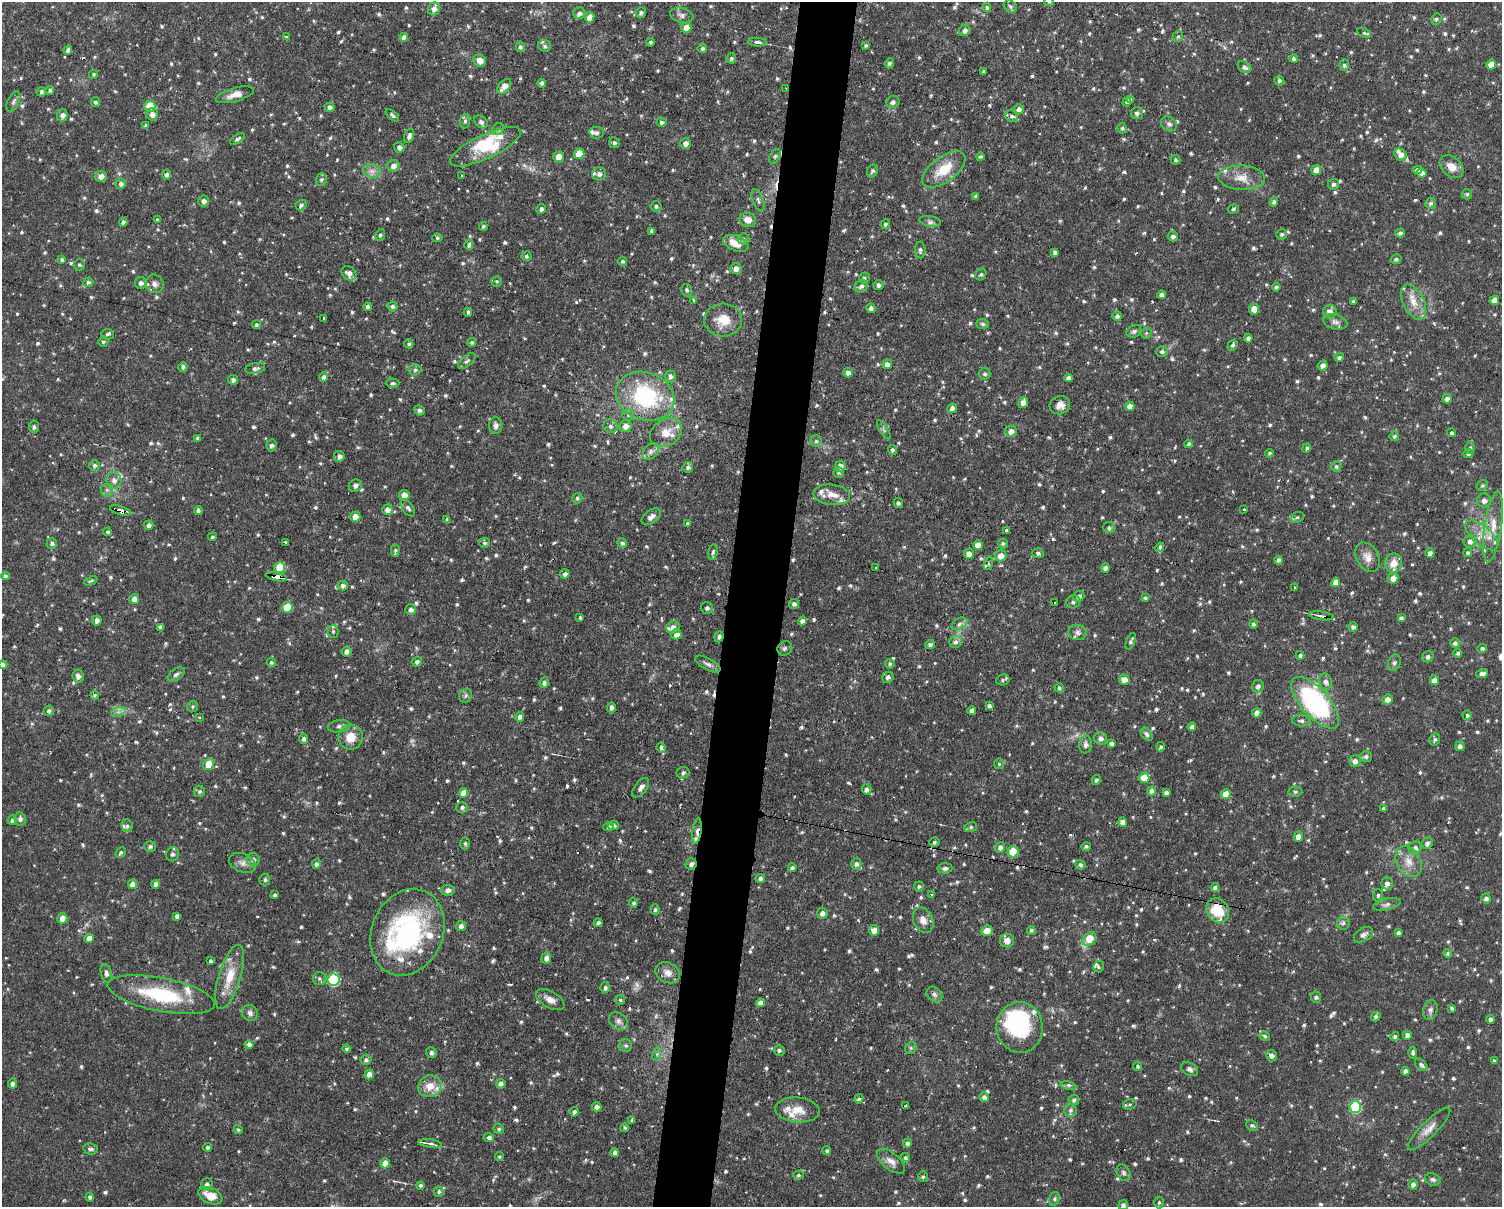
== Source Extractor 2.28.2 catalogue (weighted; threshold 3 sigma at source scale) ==
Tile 8 of 3 x 4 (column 2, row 3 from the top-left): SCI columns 1640-3139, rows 1389-2593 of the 4978 x 5004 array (HDU 1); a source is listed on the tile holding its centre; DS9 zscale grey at full resolution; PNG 1504 x 1209 px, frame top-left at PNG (2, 2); each listed source drawn as its Kron ellipse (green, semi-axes under 4 px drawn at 4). Shown black and unused: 4% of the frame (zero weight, under 2 of 3 exposures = <1% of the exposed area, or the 3 px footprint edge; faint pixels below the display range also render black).
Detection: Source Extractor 2.28.2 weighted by HDU 2 'WHT'; one run over the whole footprint, this tile lists its part. Background 0.0511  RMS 0.0061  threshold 0.0273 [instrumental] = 3 sigma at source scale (4.5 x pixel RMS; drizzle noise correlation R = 1.50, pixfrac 1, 0.05/0.05 arcsec/px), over >= 5 px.
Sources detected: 1118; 2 too faint to see at this stretch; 1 inside a brighter object's white glare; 12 cosmic-ray / hot-pixel residue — neither listed nor drawn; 44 inside a brighter listed object's ellipse — not listed separately; of the other 1059, all 500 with FLUX_AUTO >= 1.1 (the completeness limit of this list) listed and drawn (559 fainter detections not listed), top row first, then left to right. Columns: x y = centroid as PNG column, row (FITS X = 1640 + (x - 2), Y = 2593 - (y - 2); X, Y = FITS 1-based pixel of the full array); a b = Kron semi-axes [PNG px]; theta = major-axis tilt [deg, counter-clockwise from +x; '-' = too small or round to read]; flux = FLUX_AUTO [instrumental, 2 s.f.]
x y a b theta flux
1049 2 5 4 - 1.2
987 7 5 4 - 1.2
1010 7 7 5 -38 1.5
434 9 6 6 - 3.1
579 13 6 6 - 1.9
641 13 5 5 - 1.9
682 15 12 7 -13 2.7
590 17 5 4 - 5.5
1436 19 6 5 - 1.1
686 28 5 5 - 7.2
965 30 6 5 - 2.2
1364 33 7 4 -26 1.1
287 36 3 3 - 2.1
404 37 4 4 - 2.7
1178 37 5 5 - 1.2
650 42 4 4 - 1.2
757 42 9 4 -5 1.9
544 46 6 5 - 1.4
866 46 3 3 - 1.1
520 47 5 4 - 1.6
702 48 5 5 - 1.6
68 50 4 4 - 2.1
731 58 5 5 - 1.2
1294 59 4 4 - 1.3
480 61 6 6 - 3.9
889 63 5 4 - 1.5
1344 65 6 4 -89 1.3
1491 65 5 5 - 5.2
1245 67 7 5 -36 2.1
984 71 3 3 - 1.2
94 74 4 4 - 1.1
1279 81 5 5 - 1.6
542 83 4 3 - 1.8
504 86 8 5 49 5.4
786 88 3 3 - 1.7
50 90 4 4 - 1.3
41 92 5 5 - 1.5
235 95 19 7 16 5.1
1130 99 4 4 - 1.9
13 102 11 6 64 2
95 102 5 4 - 1.3
893 102 7 5 32 1.9
1127 102 4 3 - 1.6
150 106 5 5 - 21
330 107 5 4 - 2.7
1019 109 5 5 - 2.9
1137 113 6 6 - 2.1
152 114 6 5 - 3.1
62 115 6 5 - 3.1
392 115 8 4 -40 1.4
1012 116 6 5 - 2.1
465 121 7 5 81 1.6
481 122 7 5 -39 1.9
661 122 5 4 - 1.4
1169 124 9 6 -34 1.9
146 126 4 3 - 1.3
1122 128 5 5 - 1.2
498 129 6 5 - 1.2
597 133 7 6 - 1.7
409 136 7 4 70 2.1
237 139 8 4 33 1.7
614 143 5 5 - 1.5
685 143 5 5 - 3.2
399 147 5 5 - 2.3
485 147 39 12 25 17
579 154 5 5 - 16
1401 155 7 5 -46 4
775 156 8 5 62 1.2
980 156 4 4 - 1.4
559 157 5 5 - 5.4
1175 160 5 4 - 1.2
393 166 6 6 - 3.5
1451 167 13 9 -42 6.6
944 169 25 12 37 16
1316 170 5 5 - 5.5
1417 170 4 4 - 2.9
372 171 9 6 -13 3
872 171 6 5 - 1.3
1422 173 5 4 - 3
167 174 5 4 - 1.6
599 174 7 6 - 2.6
101 176 6 5 - 3.5
462 176 4 3 - 3
1242 178 23 12 -3 9.2
321 180 6 5 - 1.4
121 184 5 5 - 2
1333 184 5 5 - 1.9
1467 194 5 5 - 1.1
976 196 4 4 - 1.5
758 200 11 5 -68 1.7
204 201 5 5 - 2.4
1274 202 5 4 - 1.5
1430 203 5 5 - 1.6
301 205 6 5 - 1.8
656 206 5 5 - 1.5
541 209 5 5 - 2
1233 209 6 4 16 1.3
157 220 3 3 - 1.2
748 220 8 7 - 5.1
930 221 11 5 -11 2.1
123 222 4 4 - 2.2
885 224 5 4 - 1.2
483 226 4 4 - 1.5
652 231 4 4 - 1.6
1400 233 5 4 - 1.5
1282 234 5 5 - 1.4
380 235 5 4 - 1.1
1173 236 5 5 - 2.1
437 238 5 4 - 1.2
743 239 6 6 - 1.6
736 243 13 7 -22 8.2
469 245 5 4 - 1.5
920 250 8 5 -89 1.4
1055 252 4 3 - 1.5
526 256 5 5 - 1.3
1396 259 5 4 - 1.3
62 260 4 4 - 1.2
622 261 5 5 - 1.3
79 265 6 5 - 1.2
736 269 5 5 - 3.6
349 273 8 6 -42 3
981 274 6 5 - 1.2
864 278 5 5 - 1.3
496 281 5 5 - 1.1
88 282 5 5 - 1.3
141 283 6 6 - 2.5
154 284 9 8 - 3.2
878 285 5 5 - 1.9
861 286 7 5 40 2.3
1276 287 4 4 - 1.6
686 290 6 5 - 1.3
1162 295 4 4 - 2.6
693 300 3 3 - 1.5
1494 300 5 4 - 5.2
1354 301 3 3 - 1.4
1413 302 19 10 -63 8.3
392 306 5 5 - 1.5
368 307 4 4 - 2.1
871 308 5 4 - 2.2
1254 309 5 5 - 6.3
468 312 4 3 - 1.1
1330 312 7 6 - 3.5
1117 316 5 4 - 1.6
324 318 3 3 - 2.2
723 320 19 16 5 12
1335 322 12 7 -16 2.7
983 324 6 5 - 1.3
256 325 4 4 - 1.3
1134 331 8 5 30 1.5
1146 333 5 5 - 1.1
107 334 6 5 - 1.2
1248 338 4 4 - 2.1
103 342 5 5 - 1.1
472 342 4 4 - 1.2
409 344 5 4 - 1.1
1232 345 6 4 54 1.3
1162 352 6 5 - 1.6
1339 357 5 4 - 1.6
467 361 11 5 41 1.7
887 364 5 5 - 2.8
1323 365 5 5 - 2.4
183 367 5 4 - 1.5
255 369 10 5 9 2
415 370 6 5 - 1.6
848 373 5 4 - 2.5
985 374 6 5 - 1.3
670 376 6 5 - 2.1
324 377 5 4 - 2
1069 378 4 4 - 2.2
233 380 5 5 - 1.9
393 383 7 4 2 1.2
645 396 30 24 -21 63
1447 399 4 4 - 2.8
1023 402 6 5 - 3.2
1060 405 10 9 - 4.2
1130 406 5 4 - 3.6
952 408 5 4 - 2.9
419 410 5 5 - 1.6
628 415 6 5 - 1.1
496 426 8 6 -89 2.6
610 426 7 7 - 1.9
626 426 6 6 - 4.2
34 427 6 5 - 1.4
884 430 11 4 -58 1.3
1011 431 6 5 - 4.2
666 433 17 13 34 9
1451 433 4 4 - 1.1
1394 436 5 4 - 1.3
198 438 4 3 - 1.6
816 441 5 5 - 1.3
1189 444 4 4 - 1.3
271 445 6 5 - 2
1307 448 5 4 - 1.1
1470 448 6 4 90 1.2
892 450 5 4 - 1.4
651 452 9 6 52 2.5
1270 453 4 4 - 1.3
1468 454 5 4 - 1.7
339 456 5 5 - 2.7
94 465 5 5 - 1.6
840 466 5 5 - 3.3
688 467 5 5 - 1.8
1336 467 5 5 - 1.3
838 473 5 5 - 1.1
114 480 8 7 - 3.2
355 486 7 6 - 2
1482 486 6 5 - 1.3
107 490 6 6 - 1.7
404 495 5 5 - 3.9
832 495 18 10 -6 8.2
577 498 5 5 - 1.2
1484 501 7 7 - 3
898 503 5 4 - 1.4
408 508 10 5 -54 2
1244 509 3 3 - 1.2
198 510 4 4 - 1.6
387 510 5 5 - 3.3
120 511 10 4 -17 17
355 517 5 5 - 5.2
651 517 11 6 33 2.9
1297 517 7 5 21 1.2
447 520 4 4 - 1.8
687 523 4 4 - 1.3
149 525 5 4 - 2.5
1493 527 36 8 82 11
1109 528 6 5 - 1.5
1006 531 3 3 - 2.9
108 532 4 4 - 1.2
1482 535 20 9 -41 8.4
212 537 4 4 - 1.1
1470 542 6 6 - 2.8
52 543 5 5 - 1.6
286 543 3 3 - 9.5
484 543 5 5 - 1.3
622 543 5 5 - 1.5
1003 543 5 5 - 1.3
978 545 5 4 - 5.6
1160 547 5 4 - 1.2
395 550 6 4 87 1.1
713 552 8 4 80 1.3
1038 553 5 5 - 1.5
1430 553 5 4 - 2.4
1468 553 4 4 - 1.2
969 554 5 5 - 4.7
1001 556 5 5 - 5.5
1368 557 16 11 -60 5.7
1278 560 4 3 - 1.8
988 563 7 4 74 1.6
1393 563 10 8 72 7.5
280 567 5 5 - 22
875 568 3 3 - 1.8
1105 568 4 4 - 1.8
565 574 5 5 - 2
5 576 4 4 - 1.4
276 577 11 3 -12 23
1393 578 5 5 - 4
91 581 7 3 23 1.2
1336 582 4 4 - 5.9
343 586 5 5 - 2
1294 588 3 3 - 1.6
1079 596 6 5 - 1.9
1145 598 4 3 - 1.3
134 599 5 5 - 3.9
1073 602 7 6 - 1.6
1055 603 3 2 - 1.2
794 604 5 5 - 1.9
287 607 5 5 - 16
707 608 6 5 - 2.1
411 610 5 5 - 2.3
1321 616 12 4 -8 2.3
580 618 4 3 - 1.2
1401 618 4 4 - 1.6
97 620 5 4 - 2.7
802 621 4 4 - 2.3
959 624 8 5 29 2.3
1253 624 5 4 - 1.3
160 627 4 4 - 2.2
673 627 7 6 - 3.9
1353 627 4 4 - 1.7
333 631 6 5 - 1.2
1077 632 9 7 -15 2.7
676 634 5 5 - 3.3
719 637 5 4 - 1.5
1131 641 9 4 70 1.6
955 642 6 6 - 1.9
1455 643 5 5 - 1.7
930 644 5 4 - 2
785 648 8 6 44 1.5
1482 649 5 4 - 1.3
346 652 5 5 - 2.6
1458 653 4 4 - 1.3
1300 655 4 4 - 1.5
1428 657 6 5 - 1.9
271 662 5 4 - 1.2
417 662 5 4 - 1.7
1394 663 8 6 69 1.5
3 664 4 4 - 1.6
708 664 14 5 -29 2.5
890 664 5 5 - 1.4
176 674 10 5 33 1.8
1482 674 6 4 18 2.9
78 676 6 5 - 2.8
888 677 6 5 - 2.2
1003 680 7 5 18 1.6
1124 680 5 5 - 5.3
1434 680 5 4 - 6.4
1326 682 8 6 -81 2.4
544 683 5 5 - 1.9
1258 686 6 5 - 2.7
1059 688 5 4 - 1.1
95 695 4 4 - 1.1
466 696 7 6 - 1.6
1387 699 5 5 - 3.5
1315 703 32 14 -48 110
192 706 5 5 - 1.1
989 706 4 3 - 1.8
611 707 5 4 - 2.1
972 710 4 4 - 2.4
49 711 5 5 - 1.4
118 712 7 4 18 1.9
1257 713 5 4 - 3.1
1467 715 5 4 - 1.3
199 717 3 3 - 1.1
520 717 5 4 - 3.1
1301 721 9 5 -6 1.9
339 726 11 6 6 2.4
1192 727 4 4 - 2.5
1147 734 7 5 -51 1.6
350 737 12 12 - 9.3
1100 738 6 6 - 2.8
304 739 5 4 - 1.9
1435 739 6 5 - 1.4
1112 743 4 4 - 1.9
1086 745 9 6 87 2.7
1460 746 5 4 - 2.6
1161 747 5 4 - 1.3
661 748 5 4 - 1.6
1366 756 6 5 - 1.7
1355 761 6 5 - 2.8
209 764 6 5 - 11
999 764 5 5 - 1.1
683 773 6 5 - 1.8
1144 778 5 5 - 11
1096 780 5 4 - 1.5
641 788 11 6 53 2.9
867 790 5 4 - 2.1
199 791 5 5 - 1.4
1151 791 4 4 - 2.8
1166 792 4 3 - 1.9
1295 792 7 5 -2 1.2
463 793 5 4 - 5.3
1226 794 5 5 - 6.3
462 807 6 5 - 1.6
1383 809 4 4 - 1.6
20 819 7 6 - 2
12 820 4 4 - 1.8
1123 822 4 4 - 3.7
614 825 5 4 - 1.6
127 826 6 5 - 1.3
608 827 5 4 - 1.5
971 827 6 5 - 1.2
697 831 13 4 82 3.8
1298 836 5 5 - 4
934 842 5 5 - 1.4
465 843 6 4 -88 1.1
1427 843 6 5 - 2
150 846 5 5 - 1.5
1086 846 4 4 - 1.2
1000 847 5 5 - 2.3
1415 848 6 6 - 2.9
121 852 6 4 50 1.1
1013 852 5 5 - 21
172 854 7 6 - 2
253 859 6 6 - 2.3
1409 862 16 12 -60 7.6
242 863 14 9 -23 3.8
316 864 5 4 - 1.7
691 864 6 5 - 2.2
856 864 5 5 - 2.1
1080 865 5 5 - 1.5
792 868 4 4 - 1.4
945 868 7 5 6 1.7
760 878 5 4 - 1.9
265 880 6 5 - 1.3
1387 883 6 5 - 2.5
133 884 5 4 - 5
156 884 4 4 - 2.9
919 886 5 5 - 1.1
1215 888 4 4 - 2.1
448 890 6 5 - 2.6
275 895 4 3 - 1.5
932 895 3 3 - 1.3
1378 895 6 5 - 1.3
1486 898 5 4 - 1.9
633 903 5 4 - 1.2
1387 904 14 5 14 2.4
655 910 5 4 - 1.3
1218 910 13 10 -54 22
822 913 5 5 - 3.1
177 916 4 4 - 2.2
62 918 5 5 - 5.1
923 920 13 9 -65 4.7
598 923 4 4 - 1.7
1343 923 6 6 - 1.9
461 926 5 5 - 2.7
874 930 5 5 - 6.2
1031 930 4 4 - 1.2
987 931 6 5 - 6.4
407 932 44 35 67 96
1398 933 4 3 - 1.7
1363 935 10 6 29 2.8
89 938 5 4 - 4.6
1089 939 8 5 44 16
1007 941 7 7 - 4.3
1448 953 4 4 - 1.3
546 958 5 5 - 2.9
211 961 4 3 - 1.2
1098 967 6 5 - 1.3
106 973 9 5 -77 2.2
668 973 13 10 -28 4.5
230 977 33 11 73 14
319 978 6 6 - 1.4
333 980 6 6 - 50
605 988 5 4 - 1.7
934 994 9 6 -45 2
161 995 54 16 -11 43
1316 997 5 5 - 1.7
550 1000 16 8 -30 4.7
620 1000 5 5 - 1.1
760 1003 4 4 - 3
1452 1008 4 3 - 1.2
1430 1010 10 7 75 2.4
250 1013 8 7 - 2.3
1376 1017 5 4 - 1.6
1491 1019 4 4 - 2.1
619 1021 10 8 -39 2.6
1020 1027 25 23 -84 50
1407 1035 4 4 - 2.7
1265 1036 5 5 - 1.3
1395 1036 5 4 - 1.5
249 1045 4 4 - 2.2
626 1045 6 6 - 1.5
911 1048 6 5 - 1.2
346 1049 4 4 - 1.3
779 1050 5 5 - 1.4
431 1053 5 5 - 1.8
1413 1053 6 4 -89 1.4
657 1054 7 4 72 1.2
1272 1056 5 5 - 2.2
366 1060 5 5 - 1.8
1494 1061 4 3 - 1.5
1421 1065 7 4 -44 1.8
1138 1066 5 4 - 1.2
1189 1069 9 6 -30 1.9
1405 1071 4 4 - 2.3
369 1075 5 4 - 5.9
13 1084 5 4 - 2.2
501 1084 5 5 - 1.9
430 1086 12 11 - 8.6
1068 1086 8 4 -9 1.4
984 1097 5 4 - 2.1
859 1099 5 4 - 1.4
1074 1100 5 5 - 1.7
1130 1104 7 5 16 1.2
906 1106 3 3 - 2.9
597 1107 5 4 - 2.9
1355 1107 6 6 - 52
797 1110 22 12 -5 9.3
1070 1110 6 6 - 1.7
574 1112 4 4 - 1.8
632 1121 3 3 - 2.8
1252 1126 6 5 - 1.2
625 1128 4 4 - 1.2
499 1129 5 5 - 1.2
1429 1129 29 7 45 6.4
238 1130 4 4 - 1.1
489 1137 5 4 - 1.7
907 1143 5 4 - 1.9
430 1144 11 4 -8 1.6
207 1147 4 4 - 1.3
91 1149 7 5 -10 1.9
827 1151 4 4 - 1.1
615 1153 4 4 - 2.7
499 1157 4 4 - 1.2
905 1157 5 4 - 1.2
891 1161 16 8 -41 4.7
385 1163 5 5 - 6.5
1124 1173 9 6 -59 1.7
798 1175 5 4 - 1.2
923 1177 5 4 - 1.2
1433 1179 8 6 -20 1.6
207 1184 6 6 - 2.1
420 1185 4 4 - 1.5
1413 1185 5 4 - 2.7
439 1192 5 4 - 1.2
210 1196 13 7 -24 9.6
90 1197 4 4 - 1.5
1054 1199 7 5 74 1.2
1159 1202 6 4 88 1.1
1123 1205 5 5 - 1.9
Overlapping masked pixels (flux is a lower limit): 8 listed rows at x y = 786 88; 120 511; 276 577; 1321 616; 719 637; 697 831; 691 864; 1218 910
Isophote crosses this tile's border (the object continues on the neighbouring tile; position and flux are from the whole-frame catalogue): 3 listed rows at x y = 1049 2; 3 664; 1123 1205